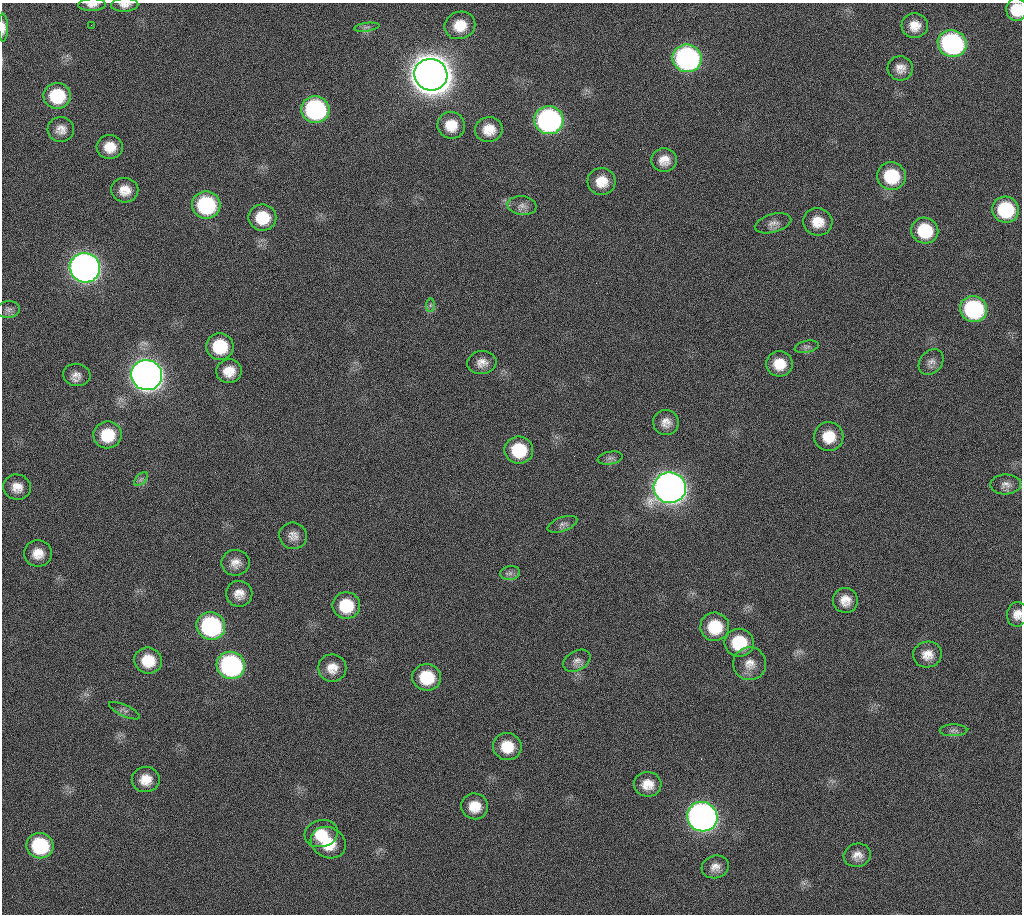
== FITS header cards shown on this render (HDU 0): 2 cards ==
NAXIS1  =                 1020 / length of data axis 1
NAXIS2  =                 912  / length of data axis 2

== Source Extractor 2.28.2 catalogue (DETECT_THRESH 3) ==
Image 1020 x 912 px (HDU 0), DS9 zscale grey, 1 PNG px = 1 image px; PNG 1024 x 916 px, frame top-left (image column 1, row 912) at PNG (2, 3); each listed source drawn as its Kron ellipse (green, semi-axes under 4 px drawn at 4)
Background 278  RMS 17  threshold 51.8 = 3 sigma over >= 5 px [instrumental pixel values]
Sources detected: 82; all 82 listed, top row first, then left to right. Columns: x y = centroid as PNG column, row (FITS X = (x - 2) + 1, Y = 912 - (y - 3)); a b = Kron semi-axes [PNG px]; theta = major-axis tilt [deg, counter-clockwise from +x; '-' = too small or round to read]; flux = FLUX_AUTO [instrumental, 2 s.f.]
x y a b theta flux
92 5 14 6 2 7.0e+03
125 5 14 6 2 7.1e+03
1016 10 11 10 - 2.9e+04
91 25 2 2 - 5.5e+03
460 25 15 13 20 2.5e+04
915 26 13 12 - 1.6e+04
367 27 13 3 7 2.6e+03
3 28 14 5 -89 7.3e+03
952 43 14 13 - 2.5e+05
687 58 14 13 - 3.6e+05
900 68 12 12 - 1.1e+04
431 75 17 15 -21 4.7e+06
57 96 13 13 - 5.9e+04
315 109 14 13 - 2.0e+05
549 120 15 14 - 3.6e+05
451 125 14 13 - 2.3e+04
61 129 13 12 - 1.1e+04
489 129 14 12 10 2.0e+04
110 147 13 12 - 1.9e+04
664 160 13 12 - 1.4e+04
891 176 14 13 - 5.8e+04
602 181 14 13 - 2.1e+04
125 190 13 12 - 1.6e+04
206 205 14 13 - 1.3e+05
522 206 14 9 -6 8.0e+03
1006 210 13 13 - 7.7e+04
262 218 14 13 - 3.8e+04
818 222 15 13 -13 2.1e+04
773 223 19 9 15 8.3e+03
925 231 13 13 - 5.4e+04
85 268 15 14 - 1.1e+06
430 305 7 4 89 2.6e+03
8 309 11 8 6 5.7e+03
974 309 14 13 - 1.4e+05
220 346 13 13 - 5.1e+04
807 347 12 6 11 4.2e+03
931 362 14 11 49 7.2e+03
482 363 14 11 8 1.1e+04
779 364 13 12 - 2.3e+04
229 371 13 12 - 1.8e+04
77 375 14 11 -8 9.0e+03
147 375 15 15 - 1.6e+06
666 422 13 12 - 1.1e+04
107 435 14 13 - 4.0e+04
829 436 14 14 - 2.7e+04
519 450 14 13 - 5.0e+04
610 458 12 6 9 4.5e+03
141 479 8 5 45 3.2e+03
1006 484 15 10 2 8.1e+03
17 487 14 12 -15 1.4e+04
670 488 16 15 - 1.5e+06
562 524 15 7 20 5.4e+03
293 536 14 13 - 1.0e+04
38 553 14 13 - 1.6e+04
235 563 14 13 - 1.2e+04
510 573 10 7 10 4.6e+03
239 594 13 13 - 1.3e+04
845 600 12 12 - 1.4e+04
346 605 14 13 - 4.3e+04
1017 614 12 10 82 1.1e+04
211 626 14 13 - 1.8e+05
715 627 14 14 - 4.5e+04
739 643 15 14 - 5.4e+04
927 655 14 13 - 1.4e+04
148 661 14 13 - 3.2e+04
577 661 14 9 30 7.9e+03
750 664 16 16 - 1.5e+04
231 665 14 13 - 2.6e+05
332 668 14 13 - 1.6e+04
427 677 14 13 - 4.5e+04
124 711 17 5 -25 4.4e+03
953 730 14 6 1 4.6e+03
507 746 14 13 - 2.9e+04
146 779 14 12 8 1.8e+04
648 784 14 12 -2 1.7e+04
475 806 13 13 - 2.1e+04
702 817 15 14 - 9.0e+05
321 834 17 13 13 2.6e+04
328 843 18 15 -27 3.5e+04
40 846 13 12 - 8.7e+04
857 855 14 11 15 1.1e+04
715 867 14 11 17 9.8e+03
At the frame edge (FLAGS 8, measured only in part): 5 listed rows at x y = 92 5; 125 5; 1016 10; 3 28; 1017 614